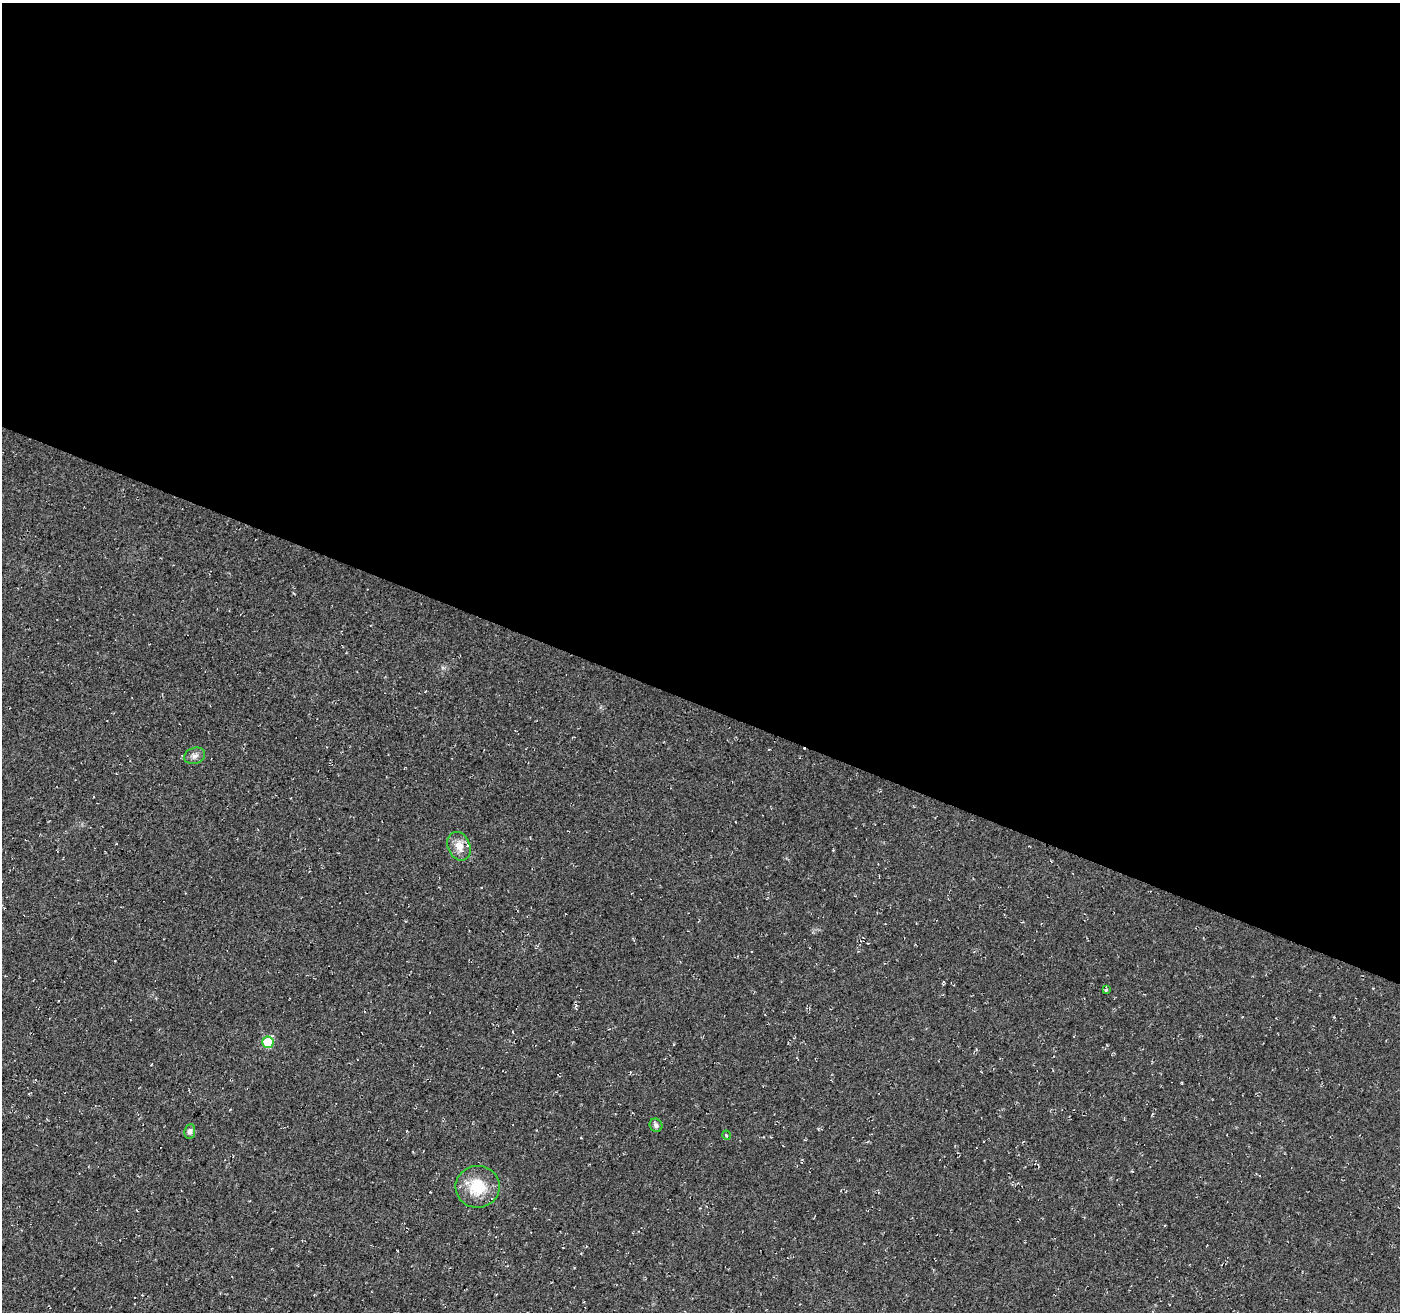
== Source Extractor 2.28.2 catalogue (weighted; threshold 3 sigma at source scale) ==
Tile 3 of 4 x 4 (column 3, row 1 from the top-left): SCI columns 2814-4211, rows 4213-5522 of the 5635 x 5788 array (HDU 1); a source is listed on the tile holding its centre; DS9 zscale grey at full resolution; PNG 1402 x 1314 px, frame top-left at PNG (2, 3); each listed source drawn as its Kron ellipse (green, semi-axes under 4 px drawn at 4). Shown black and unused: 54% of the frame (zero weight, under 2 of 3 exposures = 3% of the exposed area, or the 3 px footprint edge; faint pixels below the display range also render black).
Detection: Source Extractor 2.28.2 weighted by HDU 2 'WHT'; one run over the whole footprint, this tile lists its part. Background 0.0483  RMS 0.0062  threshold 0.0278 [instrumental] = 3 sigma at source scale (4.5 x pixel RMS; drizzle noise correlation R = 1.50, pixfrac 1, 0.0396/0.0396 arcsec/px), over >= 5 px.
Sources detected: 9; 1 cosmic-ray / hot-pixel residue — neither listed nor drawn; the other 8 listed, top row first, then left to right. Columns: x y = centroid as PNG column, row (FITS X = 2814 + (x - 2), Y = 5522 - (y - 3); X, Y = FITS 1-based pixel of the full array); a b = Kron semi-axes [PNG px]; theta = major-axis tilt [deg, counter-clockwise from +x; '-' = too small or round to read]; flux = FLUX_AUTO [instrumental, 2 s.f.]
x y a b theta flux
195 756 11 8 19 2.8
459 846 15 11 -67 6.8
1106 990 3 3 - 0.96
268 1042 6 6 - 24
656 1125 7 6 - 1.9
190 1131 7 5 80 1.9
726 1135 5 3 - 0.79
478 1187 22 21 - 20